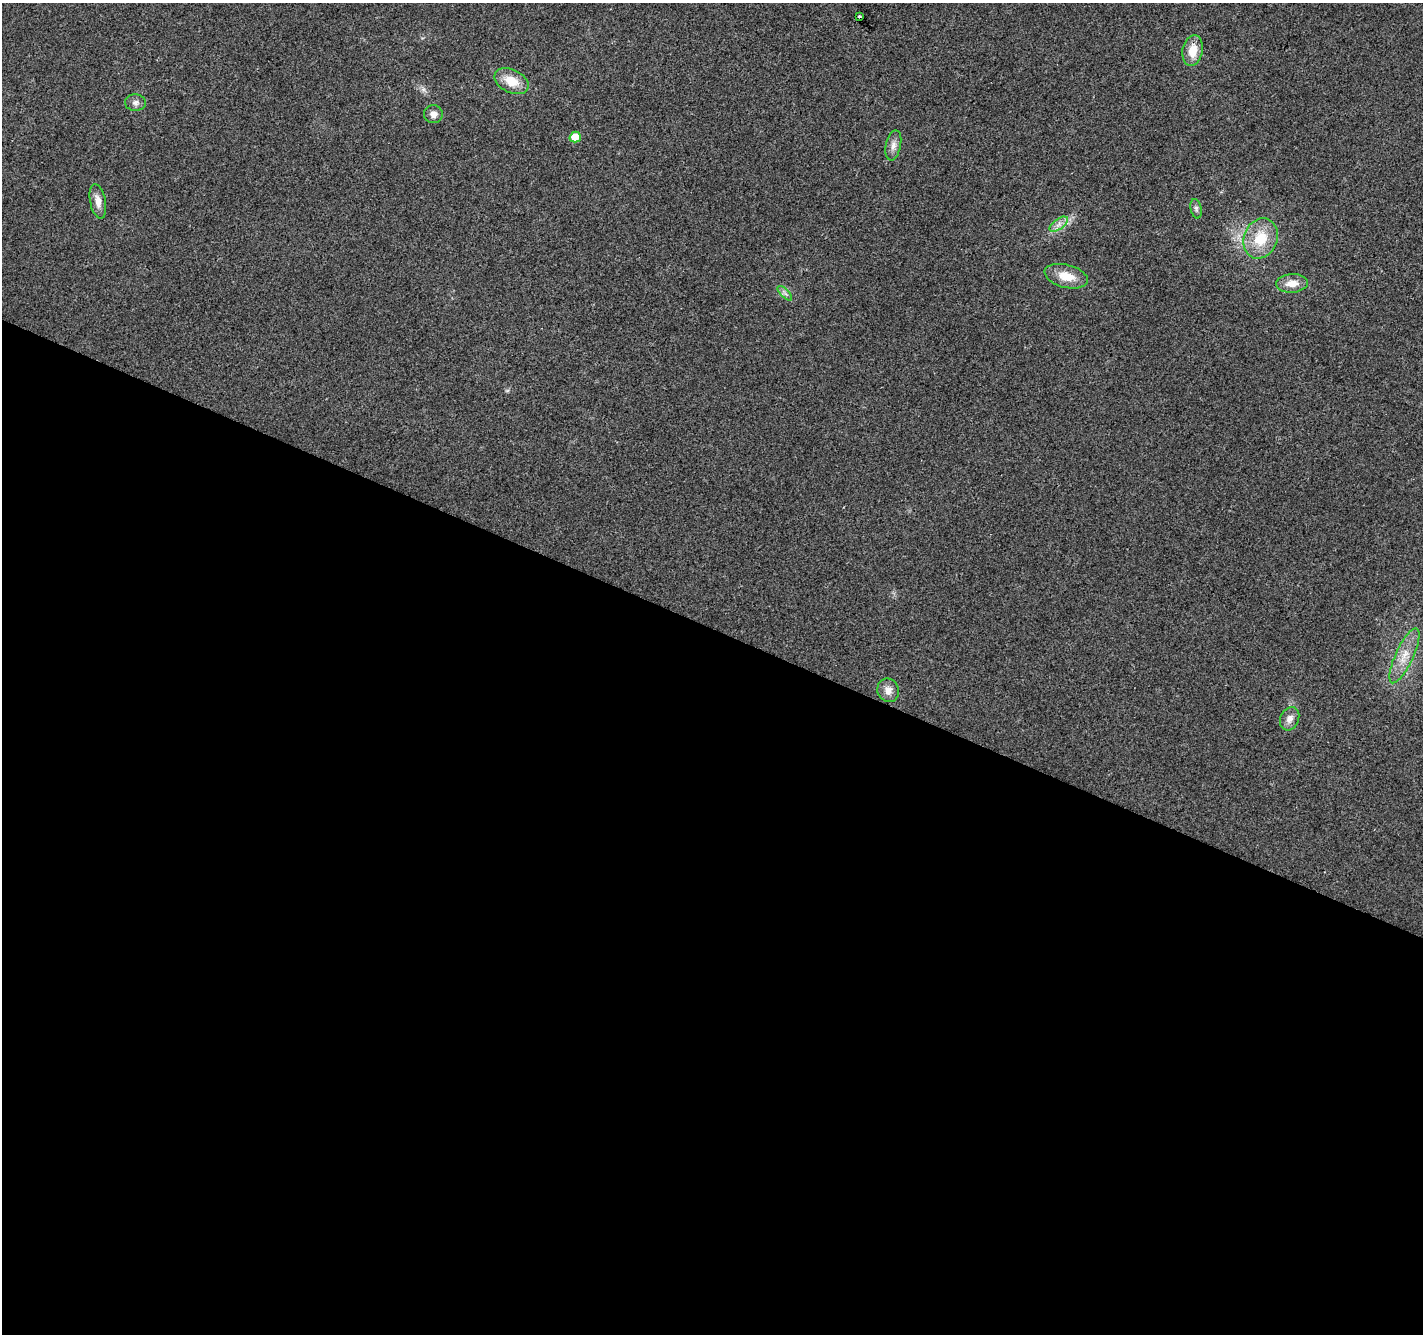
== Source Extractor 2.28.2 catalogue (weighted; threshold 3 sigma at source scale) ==
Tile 14 of 4 x 4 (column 2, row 4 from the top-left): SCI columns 1428-2848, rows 271-1602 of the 5690 x 5802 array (HDU 1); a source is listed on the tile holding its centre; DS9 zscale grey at full resolution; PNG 1425 x 1336 px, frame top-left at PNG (2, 3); each listed source drawn as its Kron ellipse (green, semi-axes under 4 px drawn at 4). Shown black and unused: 53% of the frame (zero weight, under 2 of 3 exposures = <1% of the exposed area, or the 3 px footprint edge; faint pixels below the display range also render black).
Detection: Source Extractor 2.28.2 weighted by HDU 2 'WHT'; one run over the whole footprint, this tile lists its part. Background 0.0552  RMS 0.0089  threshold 0.04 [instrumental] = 3 sigma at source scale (4.5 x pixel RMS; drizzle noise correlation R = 1.50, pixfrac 1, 0.0396/0.0396 arcsec/px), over >= 5 px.
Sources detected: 17; all 17 listed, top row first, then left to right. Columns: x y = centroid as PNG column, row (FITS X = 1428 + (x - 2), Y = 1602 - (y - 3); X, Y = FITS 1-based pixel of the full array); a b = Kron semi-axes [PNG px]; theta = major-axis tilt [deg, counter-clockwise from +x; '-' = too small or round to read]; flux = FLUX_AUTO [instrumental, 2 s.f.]
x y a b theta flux
859 16 3 2 - 0.89
1193 50 15 10 80 15
511 81 18 11 -26 17
136 103 10 8 -2 3.9
433 114 9 9 - 5.8
575 137 5 5 - 14
893 145 15 7 78 5.5
98 201 18 7 -79 7.5
1196 209 10 5 -78 2.5
1059 224 10 5 36 4.3
1261 238 21 16 68 27
1066 276 22 11 -14 16
1292 283 16 9 3 11
785 293 9 3 -45 2.2
1404 656 30 9 65 15
888 690 12 10 -67 7.2
1290 719 12 9 64 6.2